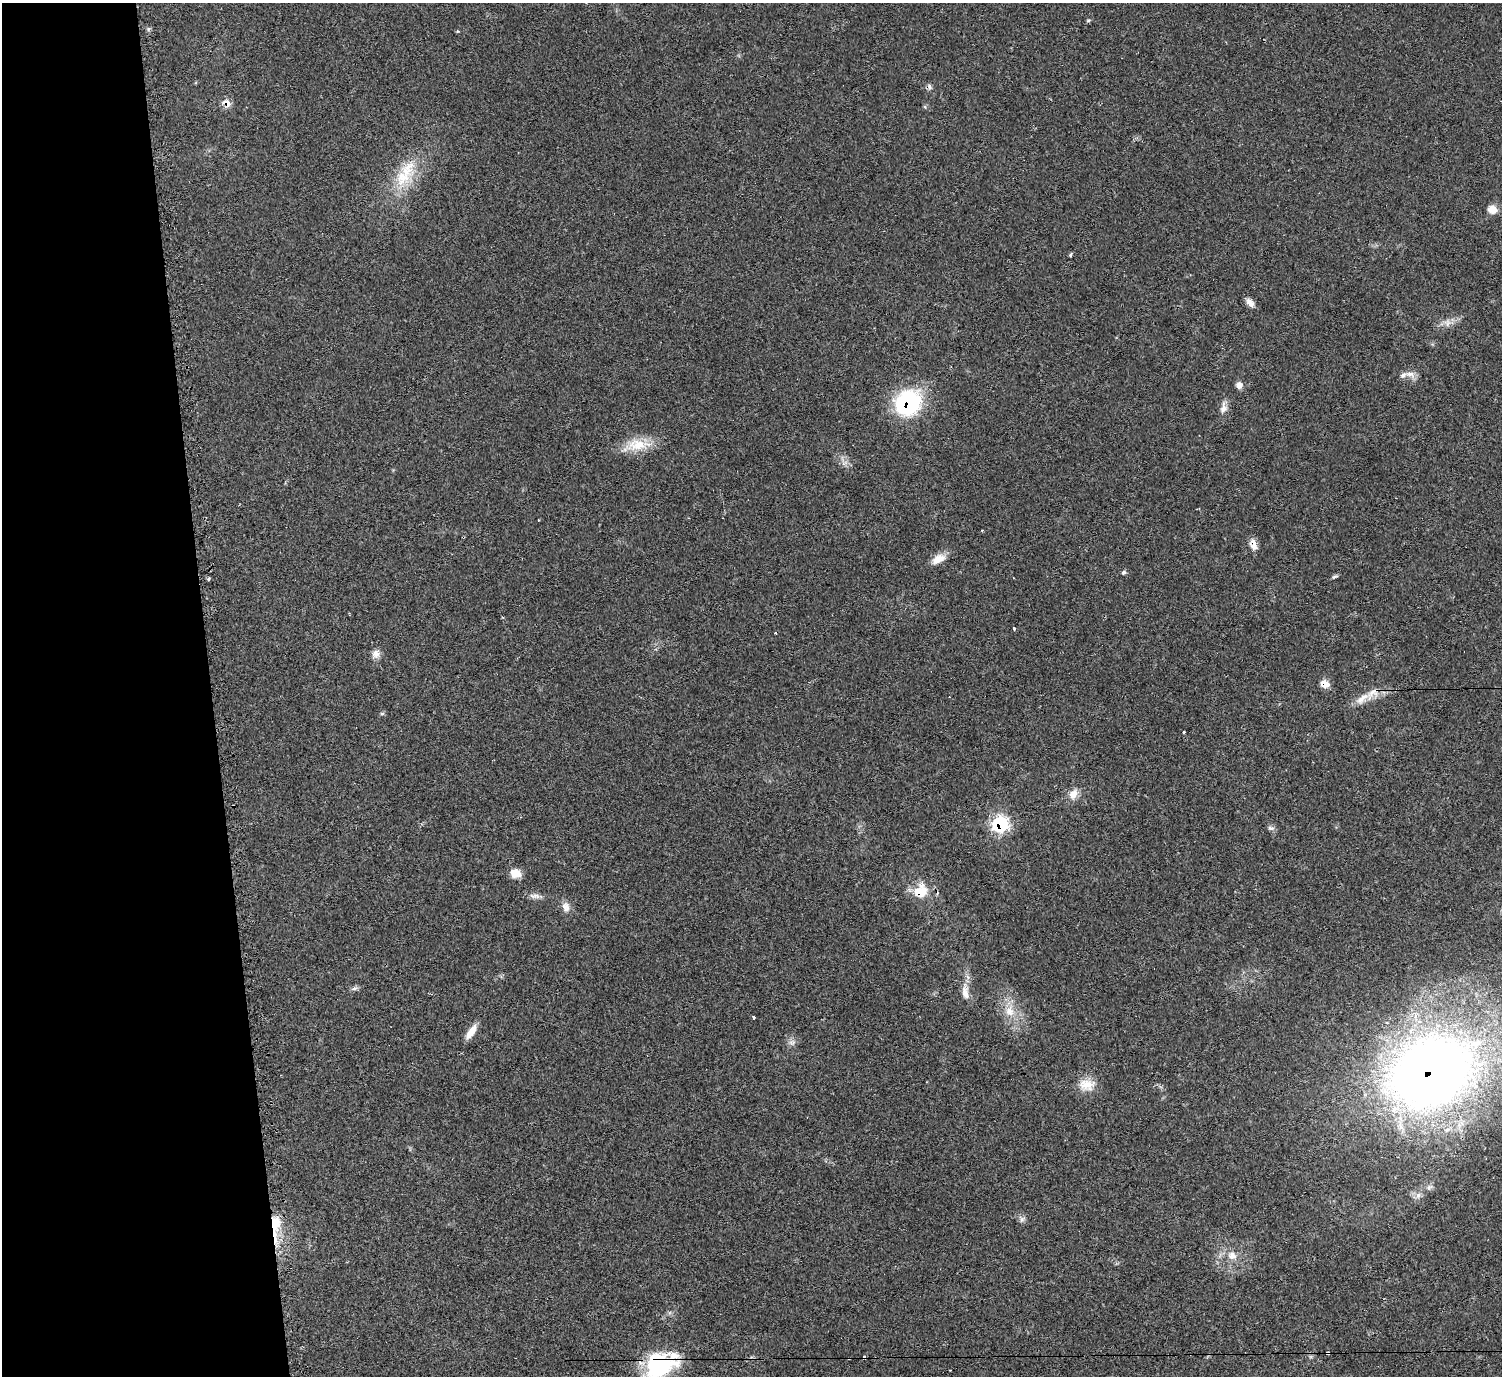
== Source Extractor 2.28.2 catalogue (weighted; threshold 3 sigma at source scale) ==
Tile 4 of 3 x 3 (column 1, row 2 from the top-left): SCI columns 3-1502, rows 1599-2972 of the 4513 x 4546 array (HDU 1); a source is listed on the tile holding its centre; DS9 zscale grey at full resolution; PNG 1504 x 1378 px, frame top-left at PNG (2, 3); no overlay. Shown black and unused: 14% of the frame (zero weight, under 2 of 3 exposures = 3% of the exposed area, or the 3 px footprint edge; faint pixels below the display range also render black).
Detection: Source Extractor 2.28.2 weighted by HDU 2 'WHT'; one run over the whole footprint, this tile lists its part. Background 0.0545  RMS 0.0071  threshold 0.032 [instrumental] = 3 sigma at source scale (4.5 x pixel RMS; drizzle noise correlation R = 1.50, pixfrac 1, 0.05/0.05 arcsec/px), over >= 5 px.
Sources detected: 58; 1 inside a brighter object's white glare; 5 cosmic-ray / hot-pixel residue — not listed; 4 inside a brighter listed object's ellipse — not listed separately; the other 48 listed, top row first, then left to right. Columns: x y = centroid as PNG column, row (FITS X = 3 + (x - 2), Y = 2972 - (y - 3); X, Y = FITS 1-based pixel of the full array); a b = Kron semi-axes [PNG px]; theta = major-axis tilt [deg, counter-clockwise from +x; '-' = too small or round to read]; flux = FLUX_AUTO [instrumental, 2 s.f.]
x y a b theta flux
1088 20 6 4 1 0.83
148 29 6 4 -73 1.1
227 103 11 8 -35 5
925 107 5 4 - 0.9
405 174 46 19 60 31
1492 209 11 10 - 5.6
1070 255 5 3 - 0.88
1250 303 13 7 -51 3.9
1448 322 9 8 - 3.6
1410 374 15 7 -15 4.2
1239 385 9 9 - 3.1
908 403 26 23 49 75
1223 408 16 9 82 4.8
637 445 30 16 5 18
1253 544 14 8 -73 5.3
938 559 19 10 29 7.5
1123 572 6 5 - 1.2
1335 576 8 4 27 1.4
1013 578 3 2 - 0.48
208 579 4 4 - 0.95
1014 629 3 3 - 1.8
776 633 3 2 - 1.1
376 654 10 9 - 4.3
1324 684 12 9 -19 5.1
1372 693 24 11 40 9.7
382 714 6 4 1 0.99
1184 732 3 3 - 2.3
1073 794 15 10 61 6.3
1000 824 9 8 - 75
1271 828 10 6 -8 1.9
515 873 13 10 -14 7
921 892 20 15 19 15
535 896 17 6 -4 3.5
566 907 15 10 -80 4.8
354 988 9 5 17 2
965 992 26 9 -83 7.9
1009 1011 16 12 -88 11
754 1017 3 3 - 1.3
471 1032 17 7 55 8.2
792 1043 11 7 6 2.9
1431 1071 66 50 28 810
1086 1085 22 16 0 12
1418 1195 8 6 69 2.6
1022 1219 9 7 -68 2.4
275 1223 17 8 88 18
1232 1256 14 12 -21 7.6
1328 1353 4 3 - 2.5
659 1367 33 26 33 56
Overlapping masked pixels (flux is a lower limit): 11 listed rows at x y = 227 103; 908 403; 1253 544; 1324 684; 1372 693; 1000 824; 921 892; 1431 1071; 275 1223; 1328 1353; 659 1367
Isophote crosses this tile's border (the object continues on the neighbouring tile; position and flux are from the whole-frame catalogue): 1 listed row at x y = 659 1367